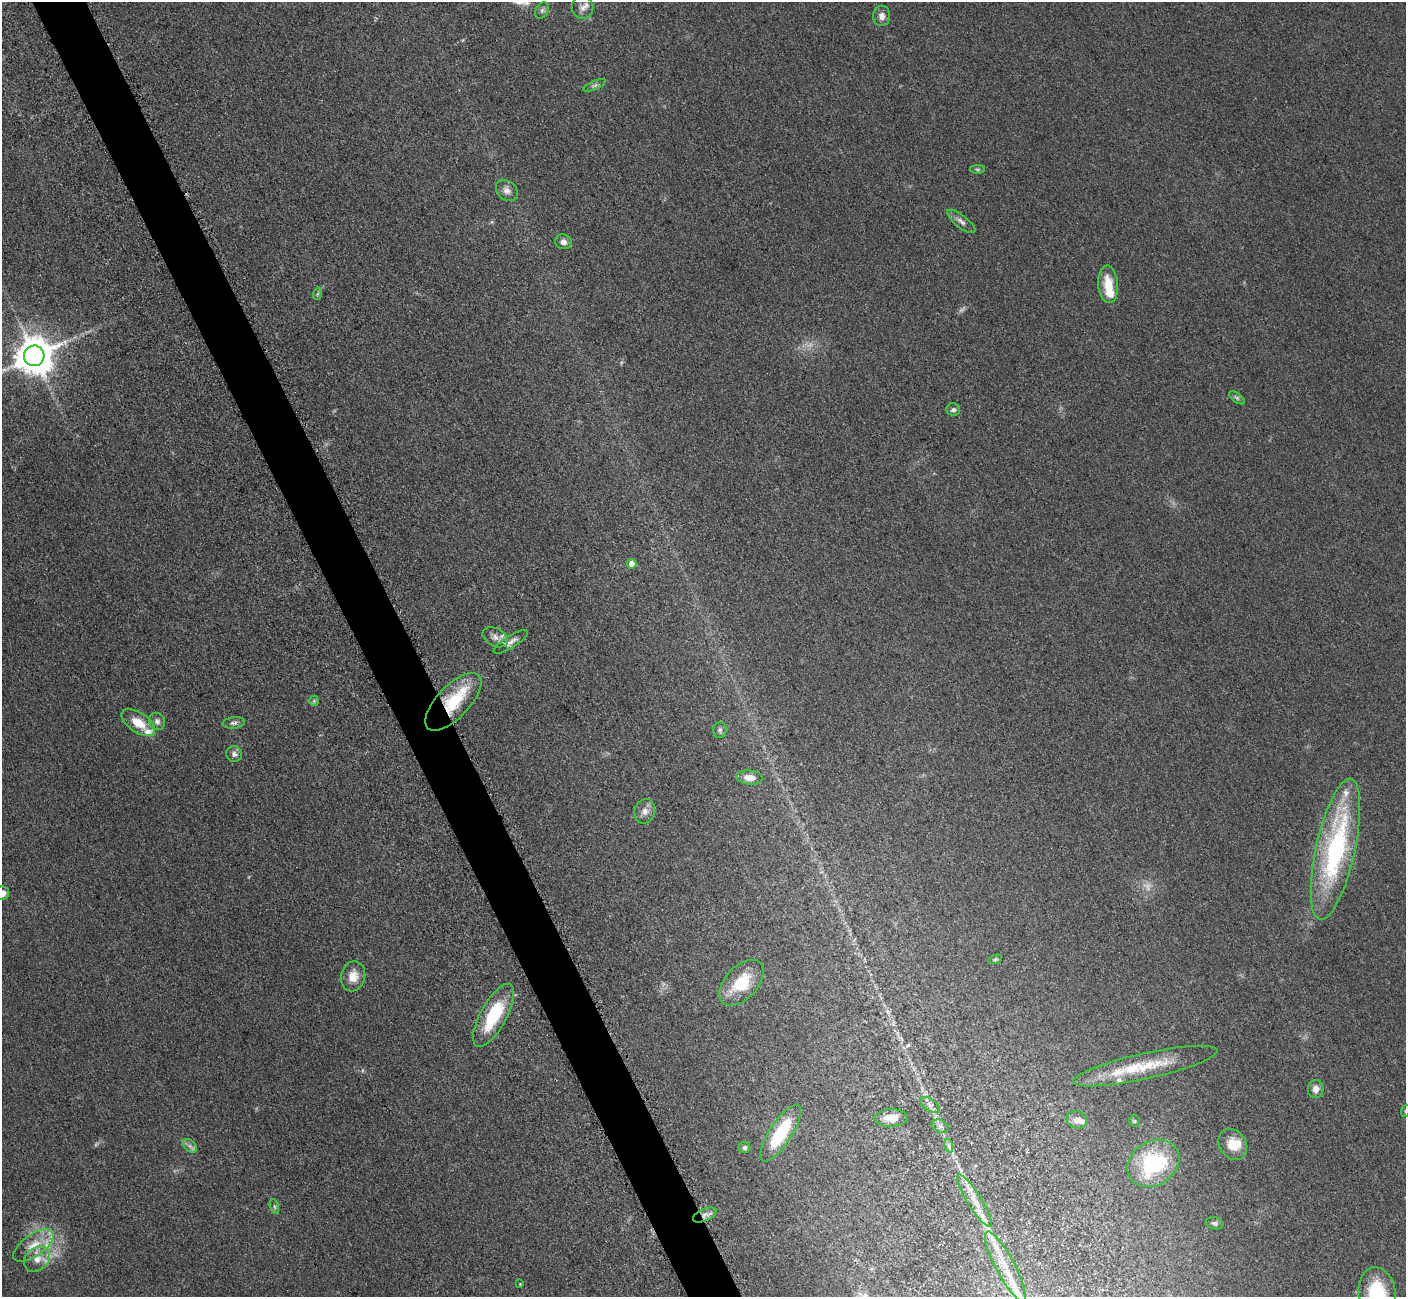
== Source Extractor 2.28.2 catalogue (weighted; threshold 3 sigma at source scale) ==
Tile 11 of 4 x 4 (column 3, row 3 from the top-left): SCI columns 2875-4278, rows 1484-2778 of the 5701 x 5665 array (HDU 1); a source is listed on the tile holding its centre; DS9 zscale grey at full resolution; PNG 1408 x 1299 px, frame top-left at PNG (2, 2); each listed source drawn as its Kron ellipse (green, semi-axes under 4 px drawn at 4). Shown black and unused: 4% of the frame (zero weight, under 3 of 5 exposures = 4% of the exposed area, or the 3 px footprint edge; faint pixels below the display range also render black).
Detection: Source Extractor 2.28.2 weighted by HDU 2 'WHT'; one run over the whole footprint, this tile lists its part. Background 0.0535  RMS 0.0059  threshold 0.0265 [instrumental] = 3 sigma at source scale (4.5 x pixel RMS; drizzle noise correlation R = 1.50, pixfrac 1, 0.05/0.05 arcsec/px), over >= 5 px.
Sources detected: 70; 3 too faint to see at this stretch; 1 inside a brighter object's white glare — neither listed nor drawn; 12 inside a brighter listed object's ellipse — not listed separately; the other 54 listed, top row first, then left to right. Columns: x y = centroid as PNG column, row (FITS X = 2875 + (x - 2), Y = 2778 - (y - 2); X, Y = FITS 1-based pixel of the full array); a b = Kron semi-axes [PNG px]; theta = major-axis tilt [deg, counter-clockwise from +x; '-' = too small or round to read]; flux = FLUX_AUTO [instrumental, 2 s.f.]
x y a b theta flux
583 8 11 11 - 3.7
542 10 9 6 64 1.7
882 16 10 8 -90 3.2
594 85 12 4 23 1.5
977 169 8 4 -1 0.94
507 191 12 9 -42 3.4
961 221 17 6 -38 3
563 242 8 7 - 3
1108 284 19 10 -85 13
317 294 6 4 70 0.79
34 356 10 10 - 1600
1237 398 9 4 -36 1.3
953 410 7 6 - 1.5
632 564 5 4 - 5.6
495 637 14 9 -27 3.7
511 642 20 6 32 3.1
314 701 5 5 - 0.87
453 702 37 16 46 28
157 721 9 7 -58 2.3
138 723 19 9 -34 11
234 723 11 5 6 2
720 730 8 6 88 1.5
234 754 8 7 - 2.2
749 777 13 7 -6 5.7
645 811 12 10 75 4
1335 849 72 19 78 110
2 893 7 6 - 4.4
995 959 7 4 20 0.87
353 976 15 12 77 7.4
741 983 27 16 47 21
494 1015 35 13 62 32
1145 1066 74 13 12 29
1316 1089 9 8 - 3.8
930 1105 11 6 -34 2.4
1405 1111 6 4 71 0.64
891 1118 17 8 2 6.7
1077 1120 10 8 -23 3.8
1134 1121 5 5 - 0.77
940 1126 9 6 -25 2.1
781 1133 33 11 57 34
1233 1144 16 13 -57 10
190 1146 8 5 -44 1.9
949 1146 7 4 -72 1.4
745 1147 6 5 - 1.4
1153 1163 27 22 33 48
974 1201 30 7 -58 10
274 1206 8 3 -71 1
705 1215 12 6 24 3.6
1215 1223 9 6 -13 1.5
34 1245 23 11 35 11
37 1259 14 11 41 7.1
1005 1266 39 9 -62 16
520 1284 4 4 - 0.5
1377 1294 26 18 -82 29
Overlapping masked pixels (flux is a lower limit): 2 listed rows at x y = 453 702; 705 1215
Isophote crosses this tile's border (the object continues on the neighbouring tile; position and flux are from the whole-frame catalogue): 4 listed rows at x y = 34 356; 2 893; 1405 1111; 1377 1294